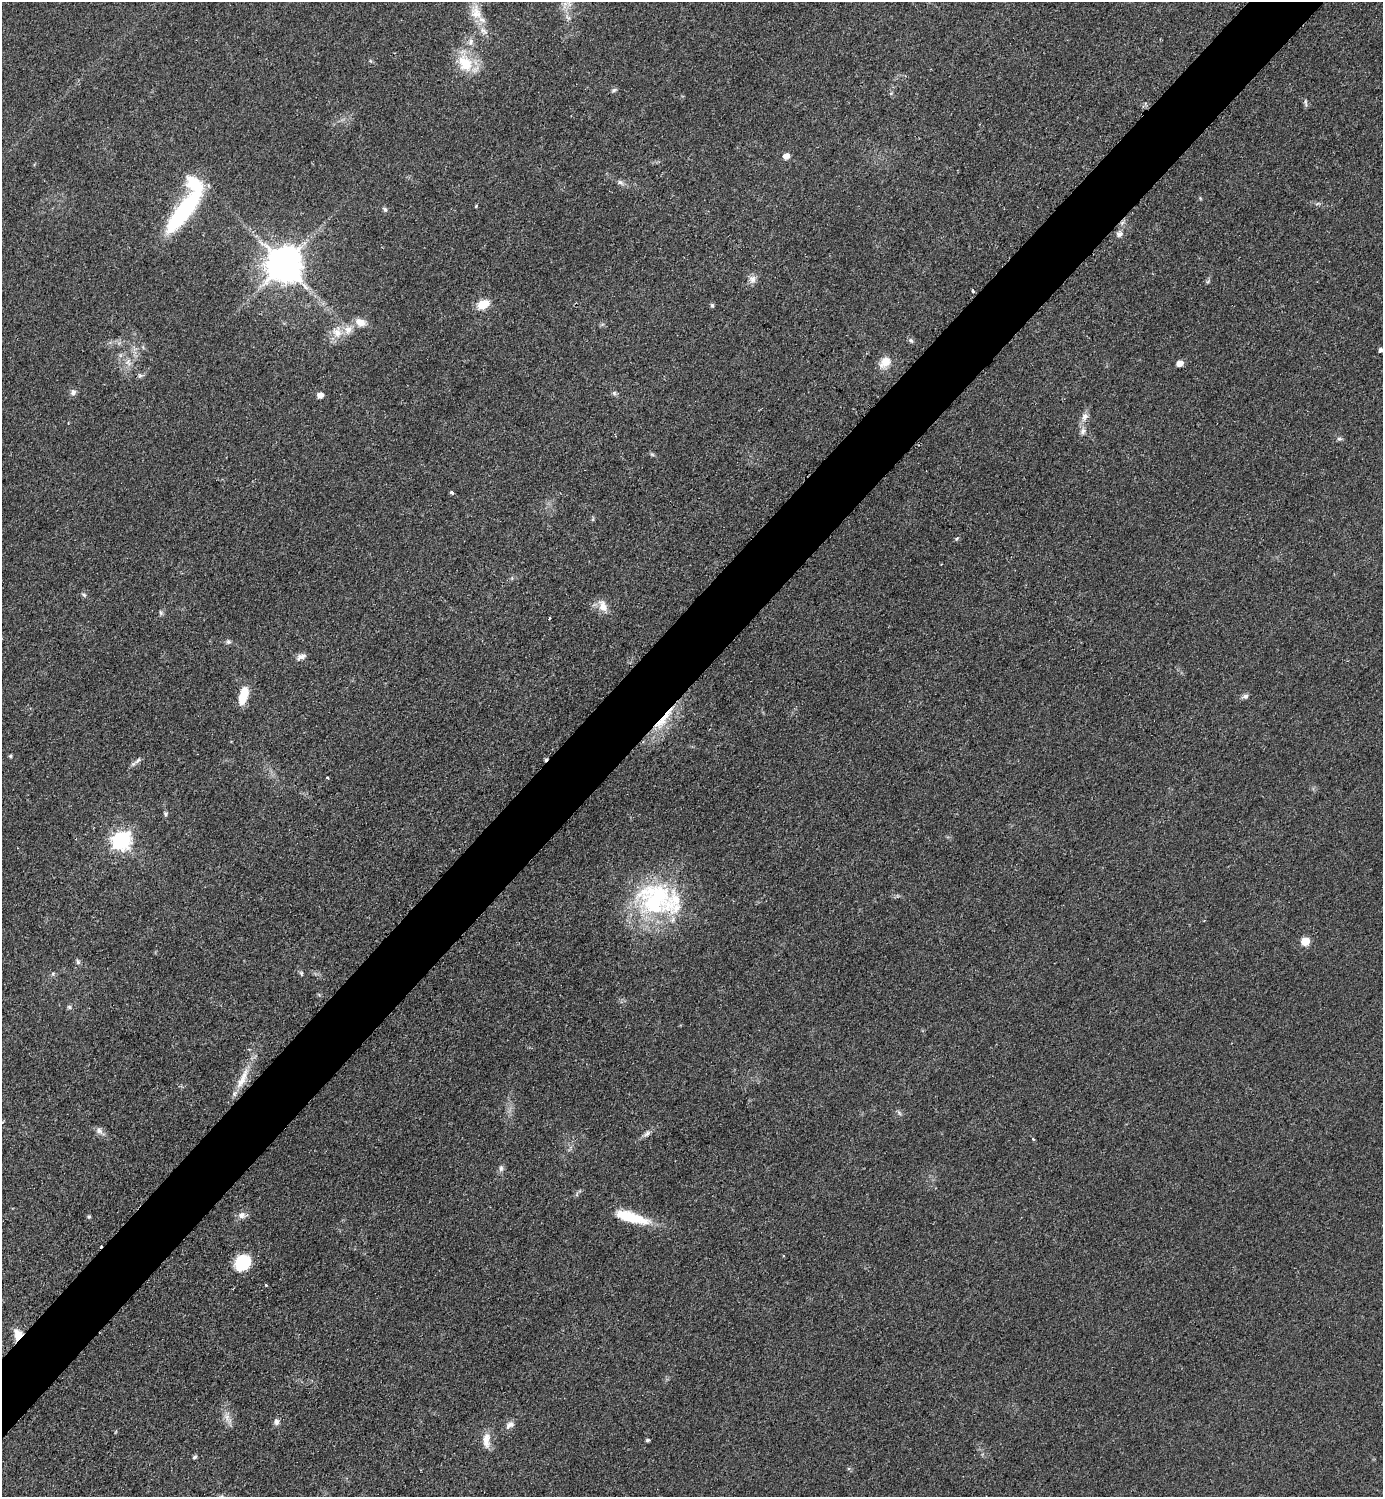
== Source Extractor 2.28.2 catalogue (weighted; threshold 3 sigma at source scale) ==
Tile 10 of 4 x 4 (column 2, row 3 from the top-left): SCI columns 1695-3075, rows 1504-2998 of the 6004 x 6004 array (HDU 1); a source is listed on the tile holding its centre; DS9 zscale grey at full resolution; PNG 1385 x 1499 px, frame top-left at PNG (2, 2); no overlay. Shown black and unused: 5% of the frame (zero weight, under 2 of 3 exposures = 1% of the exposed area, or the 3 px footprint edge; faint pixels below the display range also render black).
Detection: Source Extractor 2.28.2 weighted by HDU 2 'WHT'; one run over the whole footprint, this tile lists its part. Background 0.0782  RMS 0.0082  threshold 0.0367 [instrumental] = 3 sigma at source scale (4.5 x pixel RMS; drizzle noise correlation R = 1.50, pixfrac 1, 0.05/0.05 arcsec/px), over >= 5 px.
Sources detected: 82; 3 cosmic-ray / hot-pixel residue — not listed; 5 inside a brighter listed object's ellipse — not listed separately; the other 74 listed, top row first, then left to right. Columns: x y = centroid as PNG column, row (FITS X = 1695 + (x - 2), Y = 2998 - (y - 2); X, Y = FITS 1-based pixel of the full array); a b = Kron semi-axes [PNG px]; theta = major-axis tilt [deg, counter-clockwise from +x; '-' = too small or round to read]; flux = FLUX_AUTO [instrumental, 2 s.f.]
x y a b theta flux
476 12 23 16 -82 16
470 42 10 8 88 4.3
465 63 26 18 -58 25
614 90 7 5 33 1.7
1306 102 11 3 -80 1.6
786 156 6 5 - 6.7
620 182 9 6 -18 2.7
1200 198 6 3 -72 0.81
476 206 4 4 - 0.88
385 209 8 5 -50 1.7
184 211 43 11 52 140
1122 223 7 4 71 2.1
1119 234 8 7 - 3.4
284 264 11 11 - 2000
752 279 11 9 88 4.6
973 290 4 3 - 3
483 305 11 7 28 17
712 305 6 4 -74 1.4
360 322 16 11 -20 7.8
337 332 18 15 -64 12
911 340 7 5 -38 1.9
1381 350 5 4 - 2.2
128 362 11 7 -69 4.5
885 362 15 11 51 11
1179 363 5 5 - 9.6
140 375 7 7 - 1.9
73 392 8 7 - 3.2
614 393 6 6 - 1.7
320 395 5 5 - 6.8
1084 417 13 8 68 5.5
1083 431 10 7 68 3.6
1339 439 7 5 -19 1.8
652 454 6 4 -2 1.3
451 493 3 3 - 6.7
593 519 6 4 71 1.1
957 539 6 4 46 1.1
84 595 7 5 -47 1.6
603 606 17 10 -66 8.8
161 613 7 5 -75 1.6
228 642 7 7 - 1.9
301 656 13 7 22 3.9
243 695 19 9 75 18
1245 696 8 6 14 2.6
663 718 40 12 57 32
10 756 5 4 - 1.2
138 760 12 4 40 2.8
327 778 4 3 - 0.9
165 814 6 5 - 1.4
121 840 8 7 - 310
655 898 54 46 6 120
1305 941 5 5 - 26
78 962 7 5 -76 1.8
301 973 7 5 -73 1.4
53 974 5 5 - 1.3
69 1007 6 5 - 1.6
242 1078 40 10 63 17
899 1113 7 4 -46 1.6
99 1131 11 8 -61 3.7
647 1133 11 6 49 3.1
1033 1139 4 3 - 1
501 1168 9 6 89 2.5
242 1215 10 8 1 4.8
89 1216 5 4 - 1.1
631 1217 41 11 -16 32
243 1263 17 14 47 33
266 1285 3 3 - 1.4
18 1335 12 9 -79 11
227 1417 12 8 -84 5.6
276 1422 8 7 - 3.3
510 1425 13 8 34 4.1
486 1440 21 9 -89 9.5
647 1440 4 3 - 1.5
195 1457 5 4 - 1.7
221 1496 7 4 36 1.1
Overlapping masked pixels (flux is a lower limit): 4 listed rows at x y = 1122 223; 663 718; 242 1078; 18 1335
Isophote crosses this tile's border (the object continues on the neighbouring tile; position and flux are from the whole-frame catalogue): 1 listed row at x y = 221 1496